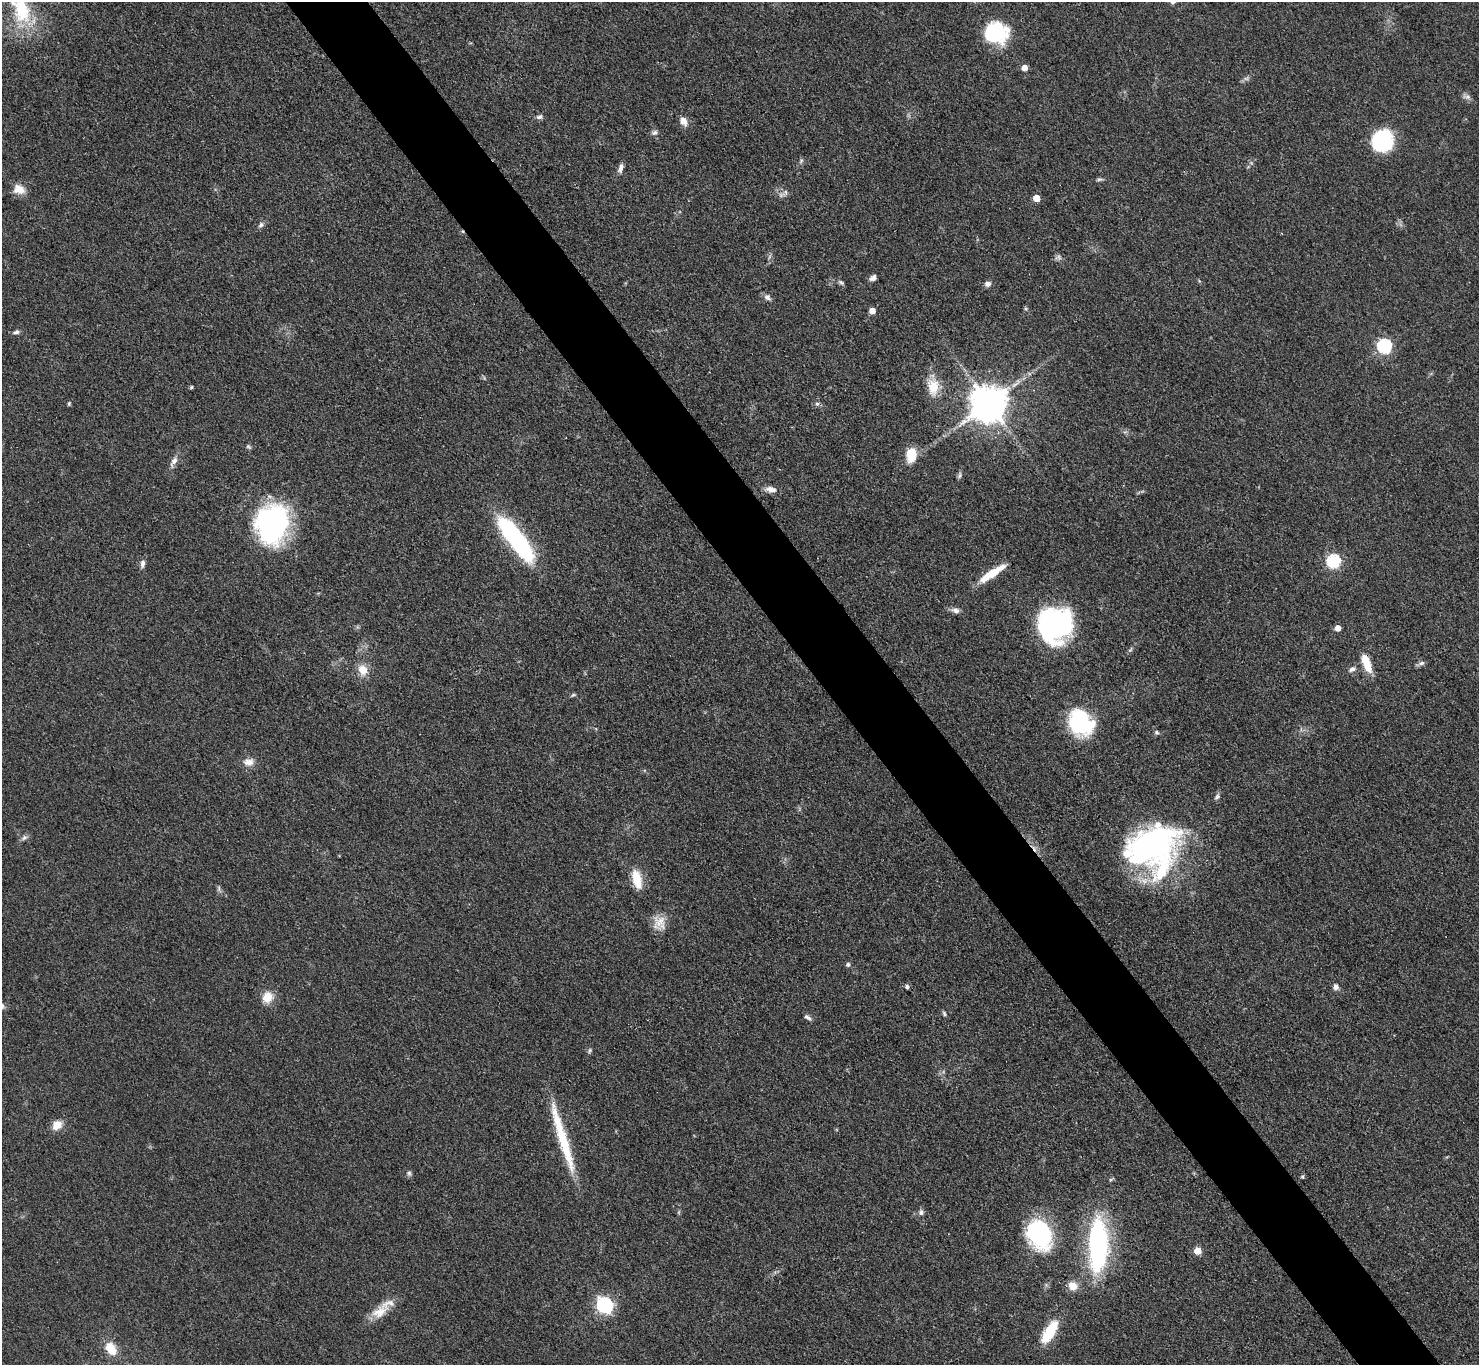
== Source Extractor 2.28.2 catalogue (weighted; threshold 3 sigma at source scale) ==
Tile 6 of 4 x 4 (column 2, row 2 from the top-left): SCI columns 1487-2963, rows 3032-4394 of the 5927 x 5922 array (HDU 1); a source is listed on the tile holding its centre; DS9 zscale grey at full resolution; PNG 1481 x 1367 px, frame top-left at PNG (2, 2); no overlay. Shown black and unused: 6% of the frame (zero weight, under 3 of 4 exposures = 1% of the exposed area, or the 3 px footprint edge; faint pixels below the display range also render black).
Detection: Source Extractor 2.28.2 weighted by HDU 2 'WHT'; one run over the whole footprint, this tile lists its part. Background 0.0488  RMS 0.0062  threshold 0.0278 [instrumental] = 3 sigma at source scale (4.5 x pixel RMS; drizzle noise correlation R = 1.50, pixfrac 1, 0.05/0.05 arcsec/px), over >= 5 px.
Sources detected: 82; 1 too faint to see at this stretch — not listed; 5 inside a brighter listed object's ellipse — not listed separately; the other 76 listed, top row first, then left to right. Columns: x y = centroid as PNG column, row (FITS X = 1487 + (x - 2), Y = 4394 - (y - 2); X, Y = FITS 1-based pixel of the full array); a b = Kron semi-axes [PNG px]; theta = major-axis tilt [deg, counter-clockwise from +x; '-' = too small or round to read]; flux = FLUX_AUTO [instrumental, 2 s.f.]
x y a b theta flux
21 9 45 25 -69 42
996 33 22 20 -6 43
1025 68 5 5 - 4.6
1246 78 7 4 0 1.4
1467 97 11 5 -2 1.9
540 117 8 6 6 1.9
683 121 11 8 -54 4.7
655 132 8 6 43 1.8
1382 141 21 19 66 46
801 161 7 4 55 1.1
621 168 12 6 72 2.8
1100 179 10 4 5 1.3
19 189 15 12 -23 7
786 192 7 4 -71 1.2
1036 198 5 5 - 13
261 225 8 6 42 1.9
1058 257 9 6 23 1.8
873 278 8 6 35 2.6
841 283 8 5 -36 1.3
988 284 8 6 22 2.6
767 297 10 7 -43 2.4
872 311 5 5 - 6.8
16 332 8 5 9 1.7
1384 346 6 6 - 110
191 387 4 4 - 0.87
933 387 24 15 87 13
989 403 10 10 - 1700
69 404 6 4 71 0.78
817 404 6 5 - 1.3
248 447 7 5 -34 1.1
911 455 14 10 85 15
174 461 12 8 57 3.5
960 475 10 4 85 1.4
771 489 12 7 -8 4.6
272 523 42 34 81 110
516 539 57 16 -53 83
1333 561 6 6 - 91
143 564 11 6 82 2.4
991 574 27 8 34 16
956 610 11 7 -28 2.7
1054 625 32 31 - 120
1338 628 5 5 - 5.1
1367 663 19 7 -70 14
1422 663 8 6 17 1.8
1352 669 10 6 23 2.4
363 670 14 11 -64 7.9
573 695 6 5 - 0.93
1080 722 27 22 -53 52
1157 732 6 6 - 1.2
248 762 15 9 4 4.9
1217 797 8 6 42 1.8
24 838 8 6 37 1.9
1153 845 58 39 22 170
637 879 25 11 -75 12
219 889 8 4 82 1.3
660 922 20 16 -74 8.8
848 965 5 5 - 1.6
907 986 6 6 - 1.3
1336 987 8 7 - 2.5
267 997 14 12 61 9
944 1013 6 4 -73 1.1
808 1017 10 4 -31 1.8
589 1050 8 4 80 1.1
57 1125 12 10 38 7.1
564 1144 73 12 -73 33
409 1173 7 6 - 1.3
1302 1177 5 4 - 0.79
921 1212 7 6 - 1.9
1040 1234 27 21 -64 77
1098 1245 62 21 89 98
1197 1251 5 5 - 12
1072 1286 12 10 -31 6.5
604 1305 7 6 - 180
380 1312 27 14 34 11
1049 1332 26 10 59 24
111 1349 12 8 -53 14
Overlapping masked pixels (flux is a lower limit): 2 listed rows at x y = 1367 663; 1153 845
Isophote crosses this tile's border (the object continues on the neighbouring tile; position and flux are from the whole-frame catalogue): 2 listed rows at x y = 21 9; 996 33